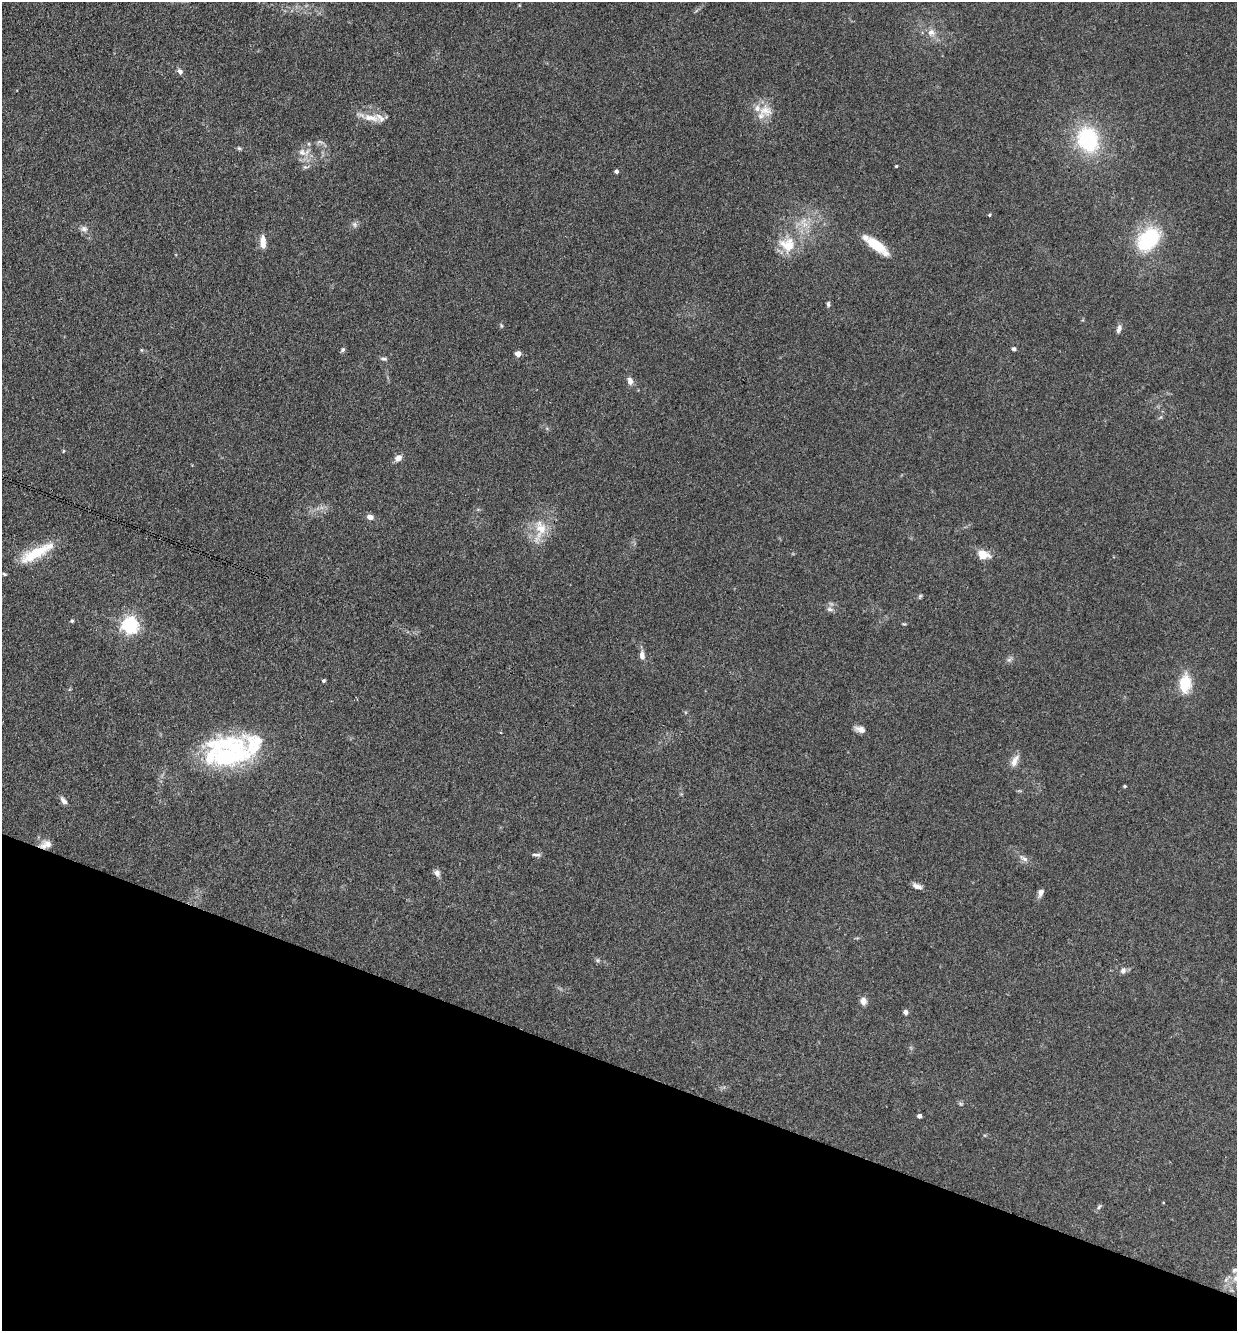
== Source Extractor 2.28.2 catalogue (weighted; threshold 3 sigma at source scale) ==
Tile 15 of 4 x 4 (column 3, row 4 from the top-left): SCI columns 2732-3966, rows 2-1330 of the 5334 x 5318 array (HDU 1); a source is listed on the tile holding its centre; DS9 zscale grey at full resolution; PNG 1239 x 1333 px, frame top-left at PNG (2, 2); no overlay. Shown black and unused: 20% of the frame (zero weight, under 3 of 4 exposures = <1% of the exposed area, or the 3 px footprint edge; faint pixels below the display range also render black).
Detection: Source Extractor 2.28.2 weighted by HDU 2 'WHT'; one run over the whole footprint, this tile lists its part. Background 0.141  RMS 0.0069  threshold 0.0308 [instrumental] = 3 sigma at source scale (4.5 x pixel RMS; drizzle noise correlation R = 1.50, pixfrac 1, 0.05/0.05 arcsec/px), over >= 5 px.
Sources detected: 64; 6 inside a brighter listed object's ellipse — not listed separately; the other 58 listed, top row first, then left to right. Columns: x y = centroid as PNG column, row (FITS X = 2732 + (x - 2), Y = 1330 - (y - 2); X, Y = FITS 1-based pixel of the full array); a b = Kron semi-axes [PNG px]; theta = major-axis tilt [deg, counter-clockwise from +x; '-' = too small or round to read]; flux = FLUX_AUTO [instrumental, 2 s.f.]
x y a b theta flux
931 32 11 10 - 4.6
180 72 7 6 - 2.5
765 111 20 15 -11 12
370 118 26 9 -8 9.4
1088 139 23 18 -72 64
320 142 8 4 0 1.5
239 148 6 4 -43 1
302 152 10 9 - 4.9
896 166 3 3 - 0.7
616 171 4 4 - 2
989 215 4 4 - 0.84
354 224 9 6 -71 2
84 229 9 8 - 2.9
1148 240 28 18 51 53
263 242 15 6 -87 6.9
787 245 23 21 -20 18
877 245 28 10 -38 18
828 304 7 4 85 1.3
501 326 6 4 -70 0.97
1119 329 12 6 75 2.6
1014 349 4 4 - 1.9
141 350 5 4 - 0.78
343 350 6 5 - 1.4
518 354 5 4 - 6.2
384 359 9 5 -6 1.5
630 381 10 7 -70 3.5
63 451 5 3 - 0.61
398 458 8 7 - 4.4
370 517 7 5 -9 3.9
540 528 27 16 -87 17
35 553 44 12 28 23
983 555 12 9 -16 10
920 596 7 4 45 0.99
829 609 8 6 -16 2.2
72 621 5 4 - 0.83
904 624 6 3 -17 0.71
130 625 6 6 - 250
642 655 11 7 -87 3.5
1009 660 7 4 1 1.5
324 681 4 4 - 1.3
1185 683 18 12 85 21
860 729 12 7 -17 4.2
229 751 49 36 -1 88
1015 761 18 7 63 5
1125 786 4 3 - 0.83
63 801 11 6 -51 2.9
46 844 14 9 19 5.2
537 855 13 4 -6 1.9
1024 859 14 6 -30 3.2
437 873 8 7 - 3
917 886 12 6 -17 3.3
1041 893 10 6 69 3
1123 971 8 7 - 2.5
863 1001 10 8 -81 3.4
905 1012 6 5 - 1.9
919 1116 4 4 - 2.3
1099 1207 8 5 54 1.4
1236 1279 11 9 -18 5.4
Overlapping masked pixels (flux is a lower limit): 1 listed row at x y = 46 844
Isophote crosses this tile's border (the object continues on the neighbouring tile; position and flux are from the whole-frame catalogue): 2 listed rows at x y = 35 553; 1236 1279